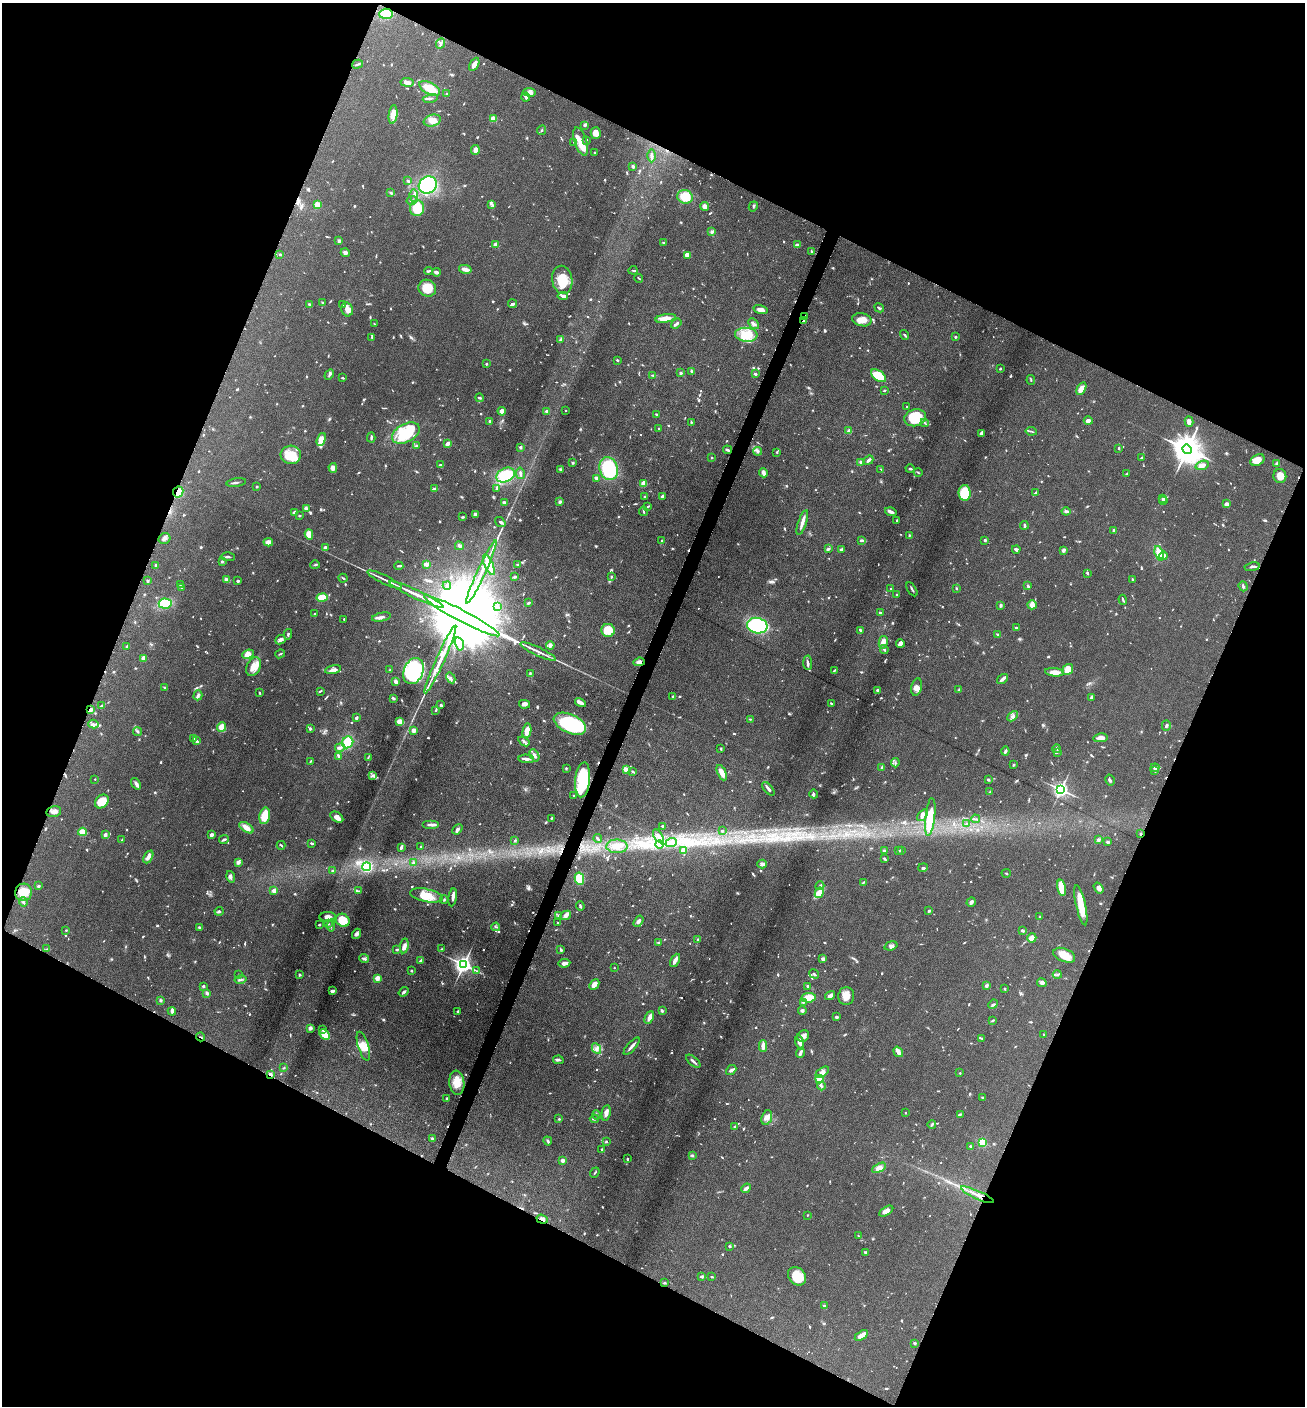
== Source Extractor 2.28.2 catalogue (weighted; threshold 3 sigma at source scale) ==
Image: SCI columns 286-5497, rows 6-5621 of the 5650 x 5633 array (HDU 1 of 3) = the unmasked area's bounding box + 8 px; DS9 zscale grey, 4 x 4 block average (1 PNG px = mean of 4 x 4 image px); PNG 1307 x 1408 px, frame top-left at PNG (2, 3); each listed source drawn as its Kron ellipse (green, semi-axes under 4 px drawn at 4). Shown black and unused: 44% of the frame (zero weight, under 6 of 12 exposures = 1% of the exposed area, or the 3 px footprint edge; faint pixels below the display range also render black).
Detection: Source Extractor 2.28.2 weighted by HDU 2 'WHT'. Background 0.088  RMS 0.0039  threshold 0.0158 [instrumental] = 3 sigma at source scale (4.09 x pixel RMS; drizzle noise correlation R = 1.36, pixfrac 0.8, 0.05/0.05 arcsec/px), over >= 5 px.
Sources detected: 1262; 15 too faint to see at this stretch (4 x 4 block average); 6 inside a brighter object's white glare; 6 cosmic-ray / hot-pixel residue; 1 long thin detection or spike segment (spike, bleed or trail) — neither listed nor drawn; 30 coinciding with a brighter row at this scale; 70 inside a brighter listed object's ellipse — not listed separately; of the other 1134, all 500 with FLUX_AUTO >= 1.95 (the completeness limit of this list) listed and drawn (634 fainter detections not listed), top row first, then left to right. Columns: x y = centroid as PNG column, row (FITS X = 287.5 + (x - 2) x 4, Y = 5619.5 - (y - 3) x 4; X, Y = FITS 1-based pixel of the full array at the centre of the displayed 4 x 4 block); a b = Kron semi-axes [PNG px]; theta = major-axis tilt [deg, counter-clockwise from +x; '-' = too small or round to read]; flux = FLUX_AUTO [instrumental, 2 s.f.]
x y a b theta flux
386 14 7 5 5 50
441 43 5 2 - 4.3
357 64 5 2 - 3.2
474 64 7 3 61 18
407 82 6 3 -7 11
430 88 11 6 -28 42
530 92 6 4 -3 8.2
447 94 3 2 - 2.3
526 97 4 2 - 5.5
430 98 8 2 10 4.4
393 114 9 4 83 26
493 119 4 4 - 17
432 120 9 5 16 17
585 125 4 3 - 3.9
542 130 5 2 - 2.1
596 133 6 5 - 13
586 140 3 2 - 2.3
581 141 15 6 -71 27
574 142 2 2 - 5.6
475 150 5 3 - 13
595 153 2 2 - 2.3
651 156 6 2 -90 7.4
633 166 3 2 - 4.6
408 181 4 2 - 3.5
428 185 9 8 - 160
391 193 3 3 - 2.8
414 196 6 2 -85 5.6
685 197 8 6 -19 47
412 200 5 2 - 3.4
317 204 4 3 - 17
492 204 3 3 - 3.9
705 206 4 4 - 9.6
753 206 5 2 - 2.9
417 208 8 7 - 39
712 232 3 3 - 4.9
339 241 3 3 - 4.2
663 243 2 2 - 2.7
496 245 2 2 - 44
797 245 3 2 - 7.1
811 251 2 2 - 2.2
345 253 4 3 - 6.8
280 254 2 2 - 3.5
687 255 4 3 - 18
465 269 6 3 -14 14
633 270 4 2 - 2.6
428 271 4 2 - 4.2
436 272 4 3 - 7.3
639 278 4 2 - 2.7
562 280 14 10 -79 47
427 288 9 8 - 41
563 296 5 3 - 4.9
323 303 4 2 - 2.7
309 304 3 2 - 2.7
513 304 4 3 - 4.3
342 305 3 2 - 2.6
879 308 5 2 - 3.4
347 309 7 5 -70 13
761 309 7 3 -15 11
805 317 3 2 - 2.6
665 318 10 4 11 25
862 320 10 6 -13 19
804 321 3 3 - 4
375 324 2 2 - 2
676 324 6 2 38 4.2
753 324 6 3 -48 5.6
746 335 11 7 -5 63
905 335 5 2 - 2.4
372 337 3 2 - 2
955 337 2 2 - 8.8
560 339 4 2 - 3
617 360 2 2 - 3.1
486 364 2 2 - 5.7
1000 369 2 2 - 3
691 371 2 2 - 4.6
681 373 3 2 - 2.4
329 374 5 3 - 4.4
755 374 3 2 - 4.1
653 375 4 2 - 2.5
878 376 8 5 -36 58
343 378 2 2 - 3.2
1031 380 5 2 - 2.6
1081 389 7 3 59 23
884 390 3 2 - 2.2
479 398 4 2 - 3.9
907 407 2 2 - 2.6
502 411 4 3 - 13
546 411 3 2 - 4.3
566 411 2 2 - 4.4
657 415 3 2 - 4.6
915 418 11 8 14 66
490 421 3 2 - 4
1088 421 4 3 - 5.8
691 422 3 2 - 2.1
1189 422 5 3 - 10
925 423 4 2 - 2.1
658 428 2 2 - 2.5
849 431 3 3 - 8
1031 431 5 2 - 3.2
406 433 15 9 28 92
981 433 4 3 - 8.3
371 437 5 2 - 4.5
321 439 7 4 70 25
448 444 3 2 - 14
416 446 4 2 - 2.3
520 447 2 2 - 14
1119 448 3 2 - 2.3
1187 449 5 4 - 4700
727 450 4 2 - 4.6
757 451 4 2 - 3.7
777 452 4 2 - 2.4
291 455 10 9 - 48
712 458 2 2 - 2
1142 458 2 2 - 2.9
869 460 5 2 - 8.8
1257 460 7 5 28 21
860 462 3 2 - 3.8
573 463 2 2 - 4.6
1277 464 2 2 - 33
441 465 3 2 - 3.4
1202 465 7 3 18 13
333 468 5 4 - 10
561 469 3 3 - 3
609 469 11 9 -71 160
881 469 3 2 - 2
910 469 4 2 - 2.7
918 472 4 2 - 2.2
520 473 6 2 -80 6.1
763 473 4 2 - 12
1127 474 3 2 - 2.3
505 475 9 7 27 80
1280 476 7 6 - 21
596 478 3 2 - 10
236 482 10 2 8 4.5
644 483 3 3 - 28
257 487 2 2 - 2.7
496 488 4 2 - 2.1
435 489 3 2 - 10
178 492 6 5 - 21
965 493 8 6 -88 57
1036 493 3 2 - 2.5
662 496 3 2 - 6.2
644 497 3 2 - 2
1163 498 3 2 - 2.2
1163 501 4 2 - 6.1
560 502 3 3 - 5.4
504 503 3 3 - 5.3
1226 504 4 3 - 5.8
648 507 4 2 - 3.5
306 508 4 3 - 3.9
644 511 4 2 - 3.4
1066 511 4 3 - 5.2
294 512 4 3 - 3.9
891 512 6 2 -17 11
475 514 3 3 - 5.9
299 515 3 2 - 2
463 517 3 2 - 3
897 520 2 2 - 3
500 522 5 3 - 4.5
802 522 13 3 71 13
1024 525 4 2 - 3.6
1114 530 2 2 - 14
309 534 5 4 - 31
910 535 4 2 - 2.3
164 539 6 5 - 7.5
862 540 3 2 - 4.9
985 540 2 2 - 13
661 541 3 2 - 2.2
268 542 4 3 - 11
459 546 4 3 - 5.5
325 547 3 2 - 3.7
828 549 3 2 - 4.9
1016 549 4 2 - 6.6
841 550 2 2 - 8.3
1063 550 3 3 - 6.7
1159 553 7 3 -72 17
1164 556 4 3 - 9.2
228 557 7 2 -2 3.7
222 561 3 3 - 2.9
427 564 3 3 - 13
155 565 2 2 - 3.1
315 565 4 2 - 2.6
489 565 11 4 -66 43
518 565 2 2 - 3.4
399 566 4 2 - 2.9
1252 567 7 2 10 4.8
481 572 35 2 65 41
1087 573 3 2 - 3.4
515 577 3 2 - 5
611 577 2 2 - 3.3
343 578 4 2 - 2.7
1132 579 2 2 - 2.6
227 580 4 3 - 9.2
385 580 19 2 -26 11
147 581 3 2 - 2.2
238 581 2 2 - 3.4
180 584 3 2 - 2.5
447 586 4 3 - 4.5
1028 586 4 3 - 3.1
1243 586 5 2 - 3.3
182 587 4 2 - 2.9
956 588 3 2 - 2.7
891 589 2 2 - 4.3
912 589 8 2 -57 4.1
416 594 30 2 -25 40
896 594 2 2 - 3.5
322 598 5 3 - 60
1123 600 5 2 - 3.3
528 603 3 2 - 3.5
165 604 6 5 - 69
1001 605 3 2 - 5.8
1032 605 5 4 - 12
497 607 4 2 - 3
880 613 3 2 - 3.6
315 614 3 2 - 3.3
462 616 42 5 -28 150000
381 617 9 3 12 6.8
344 619 2 2 - 5.1
757 626 10 7 -12 330
1016 628 3 2 - 4
608 630 7 6 - 42
860 630 3 2 - 3.2
288 634 5 3 - 3
998 634 4 2 - 3
280 640 5 4 - 7
883 642 6 3 78 15
900 643 4 3 - 7.4
459 644 7 3 -75 7.9
550 645 4 3 - 4.6
126 647 4 2 - 3.1
884 649 4 2 - 3.9
538 652 19 2 -25 13
248 654 6 4 22 21
280 654 5 2 - 2.1
143 658 2 2 - 45
440 659 37 3 66 52
639 662 6 3 5 9
808 663 7 2 -86 5.9
254 667 10 7 62 22
333 669 8 3 12 7.6
1068 669 6 5 - 33
390 670 2 2 - 2.5
834 670 3 2 - 2.1
414 671 13 9 67 170
1055 672 9 4 -6 15
530 673 3 2 - 2.3
451 678 5 2 - 4.2
1002 679 6 3 36 6
396 681 3 2 - 11
165 687 3 2 - 2.5
916 687 9 5 77 11
877 690 2 2 - 3.8
959 690 3 2 - 2.3
320 691 4 2 - 2.9
259 693 3 2 - 2.5
198 695 5 3 - 5.3
673 697 2 2 - 3.1
393 698 3 2 - 4.5
1091 698 4 2 - 4.1
580 702 5 2 - 11
831 703 3 2 - 2.7
524 704 5 3 - 7.5
441 705 2 2 - 4.7
102 706 4 2 - 6.2
90 710 4 3 - 8.2
435 710 3 2 - 2.7
1013 716 6 3 44 6.5
356 718 3 2 - 4
750 719 3 2 - 2.1
400 722 3 2 - 49
93 724 5 2 - 4.6
570 724 17 9 -24 190
1166 726 5 2 - 3.8
222 727 5 4 - 28
310 729 3 2 - 3.6
414 730 3 3 - 13
527 731 7 3 79 27
138 732 4 3 - 3.3
1101 738 7 4 8 12
194 739 3 2 - 6.7
196 741 2 2 - 4.9
524 741 6 3 -35 4.8
348 742 6 5 - 54
340 748 5 3 - 5.1
721 749 3 2 - 2.4
1057 749 4 2 - 2.6
1005 751 4 3 - 4.6
1058 752 3 2 - 2.6
535 755 6 3 -62 8
339 757 3 2 - 2.6
368 757 4 2 - 1.9
526 759 8 3 -4 6.8
310 761 2 2 - 2.3
895 763 5 2 - 2.8
1014 765 2 2 - 2.9
566 768 3 2 - 2.2
882 768 2 2 - 7.9
1155 768 4 2 - 6
626 770 4 3 - 4.4
633 771 3 2 - 2.9
1155 771 3 2 - 2.1
722 773 8 3 -65 20
373 776 3 2 - 2.8
95 779 2 2 - 2.5
583 780 17 7 85 160
988 780 3 2 - 3.8
1110 780 6 2 -59 4.6
136 784 6 4 -54 6.7
768 789 8 2 -50 7.5
1061 790 3 2 - 870
990 792 3 2 - 2.4
814 794 4 2 - 3
574 795 2 2 - 4.6
102 801 8 6 45 41
54 812 7 5 12 9.8
922 815 6 4 51 7.6
265 816 8 5 78 44
337 817 7 4 -33 13
930 817 19 5 84 55
551 818 3 2 - 2.4
976 819 4 2 - 3.5
966 824 4 2 - 2.9
431 825 8 2 0 12
662 826 2 2 - 2.5
246 828 8 4 -33 18
457 829 6 3 43 5.3
722 831 3 2 - 2.6
82 832 4 4 - 20
1141 834 2 2 - 3.9
105 835 2 2 - 25
212 835 3 2 - 9.3
658 836 8 2 -57 7.5
598 838 4 2 - 2.8
122 840 3 2 - 2
224 840 5 2 - 4.9
515 840 3 2 - 2.2
1098 840 3 2 - 5.7
1108 842 2 2 - 5.5
312 843 3 2 - 3.1
671 843 6 2 21 6.5
659 844 4 2 - 4.4
281 845 4 2 - 2.8
421 846 2 2 - 3.9
617 846 10 7 -2 22
401 847 4 2 - 5.3
684 850 3 3 - 9.9
901 850 4 2 - 2.2
884 851 2 2 - 6.7
899 851 2 2 - 2.3
148 857 7 3 63 12
884 859 4 2 - 2.6
238 862 4 3 - 7.8
413 863 3 3 - 3.7
762 864 5 3 - 8.6
367 867 4 4 - 97
923 868 5 3 - 4.1
332 870 4 2 - 2.7
1006 873 4 2 - 2
231 877 6 3 -75 5
579 878 6 4 -77 57
863 882 4 2 - 2.2
38 886 4 2 - 2.9
820 886 4 2 - 2.9
1062 888 8 4 -76 37
1099 888 6 3 -55 8.4
274 891 2 2 - 34
359 891 3 2 - 2.2
24 892 9 8 - 39
819 893 5 4 - 31
427 895 16 6 -11 39
453 897 9 3 80 8.1
444 900 4 2 - 2.2
23 902 5 2 - 3.6
971 902 5 3 - 7.3
1081 905 21 5 -77 40
580 906 4 2 - 3.1
219 911 4 3 - 3.4
929 911 2 2 - 4
566 915 5 4 - 8.8
559 916 4 3 - 3.6
328 917 8 4 0 10
1040 917 3 2 - 3.1
343 920 7 6 - 39
638 921 6 3 57 6.6
558 923 3 2 - 2.4
328 924 2 2 - 2.1
319 925 3 2 - 3
331 925 6 2 85 2.7
199 927 4 3 - 3.7
496 927 4 2 - 2.6
66 930 2 2 - 2.1
1022 931 3 2 - 5
357 934 5 4 - 5.6
1032 938 5 3 - 19
698 939 3 3 - 2.2
658 942 3 2 - 2.6
404 946 7 3 80 10
891 946 7 3 17 6.3
47 949 4 2 - 2.8
397 949 3 2 - 2.2
442 949 4 2 - 2
561 950 4 2 - 3.6
1064 955 11 6 -22 31
364 958 5 2 - 5.5
823 959 2 2 - 27
675 960 7 2 63 14
420 961 4 2 - 2.7
564 963 6 2 9 12
463 965 3 3 - 1300
614 968 2 2 - 2
412 971 3 2 - 2.3
476 971 3 2 - 2.3
814 974 5 2 - 3.7
239 975 2 2 - 2.1
300 975 2 2 - 4.4
1057 975 4 2 - 2.9
377 978 2 2 - 55
240 980 6 2 13 3
1042 983 5 4 - 6.7
594 984 5 4 - 16
987 985 4 2 - 4.7
203 986 2 2 - 13
808 986 3 2 - 4.6
1005 989 2 2 - 2.4
333 991 4 2 - 8.7
404 992 5 2 - 3.7
207 993 3 2 - 6.1
830 996 5 3 - 9.5
846 996 9 8 - 21
808 998 7 4 6 30
160 1000 3 2 - 3.9
803 1002 3 2 - 3.1
993 1004 5 3 - 4
802 1010 4 3 - 4.8
172 1011 4 3 - 4
458 1011 2 2 - 2.6
662 1011 3 3 - 2.6
649 1017 7 3 67 12
836 1017 2 2 - 5.5
993 1020 3 2 - 2.1
310 1028 2 2 - 36
323 1030 2 2 - 3.1
1044 1034 2 2 - 3.4
325 1035 5 4 - 29
803 1036 6 5 - 11
200 1037 4 2 - 1.9
981 1038 4 2 - 3
800 1042 7 4 -78 15
363 1046 15 5 -73 19
632 1046 11 2 49 8.5
763 1046 6 3 89 14
596 1049 5 4 - 7.8
898 1052 5 2 - 22
800 1053 5 3 - 5.8
558 1060 5 2 - 4.6
693 1061 8 2 -40 5.8
284 1068 3 2 - 2
731 1070 6 3 40 5.4
822 1072 7 4 34 10
960 1073 2 2 - 3.7
270 1075 2 2 - 34
820 1079 4 4 - 48
457 1083 12 7 -83 29
821 1086 4 2 - 3.7
446 1098 2 2 - 3.6
983 1098 4 2 - 2.4
606 1113 8 3 79 11
906 1113 2 2 - 2.1
960 1114 4 2 - 4
597 1115 4 2 - 3.2
767 1117 8 5 72 15
559 1119 3 2 - 2.1
594 1119 4 2 - 4.6
932 1125 4 2 - 3.6
735 1127 4 2 - 5.8
432 1139 3 2 - 3.9
548 1141 4 2 - 3.9
606 1142 4 2 - 2.3
982 1142 2 2 - 200
970 1146 2 2 - 3.3
602 1150 3 2 - 3.1
692 1155 3 2 - 3.7
627 1159 2 2 - 3.7
562 1161 3 3 - 8.5
879 1168 7 4 28 14
595 1173 5 2 - 2.2
746 1188 5 3 - 8.4
977 1195 18 2 -24 20
886 1211 8 4 33 12
807 1215 2 2 - 2.1
542 1219 6 2 -19 5.4
858 1236 2 2 - 2.1
729 1246 3 2 - 2.8
865 1252 2 2 - 5.1
797 1276 10 8 -48 39
702 1277 3 2 - 4.9
712 1277 3 2 - 2.2
665 1283 2 2 - 2.6
824 1306 2 2 - 5.1
861 1335 7 3 32 19
914 1343 3 2 - 3.6
Overlapping masked pixels (flux is a lower limit): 11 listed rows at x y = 805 317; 804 321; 178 492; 639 662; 90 710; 583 780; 1141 834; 200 1037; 270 1075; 977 1195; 542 1219
Diffuse or blended objects may show on this block-average render without a row.